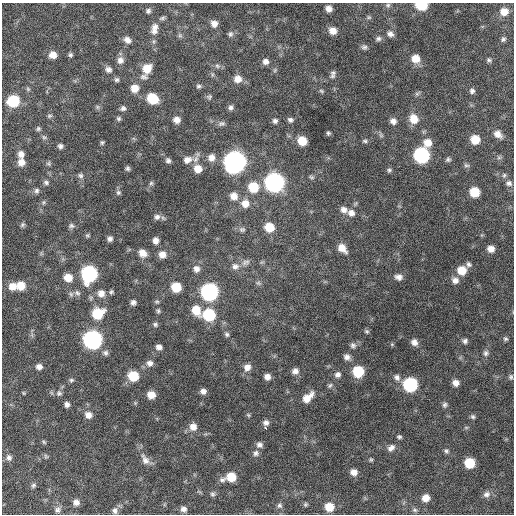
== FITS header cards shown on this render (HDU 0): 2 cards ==
NAXIS1  =                  512 / Axis length
NAXIS2  =                  512 / Axis length

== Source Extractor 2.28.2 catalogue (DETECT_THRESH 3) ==
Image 512 x 512 px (HDU 0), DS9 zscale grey, 1 PNG px = 1 image px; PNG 516 x 516 px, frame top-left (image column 1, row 512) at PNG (2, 3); no overlay
Background 664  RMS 20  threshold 59.3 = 3 sigma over >= 5 px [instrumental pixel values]
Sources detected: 192; all 192 listed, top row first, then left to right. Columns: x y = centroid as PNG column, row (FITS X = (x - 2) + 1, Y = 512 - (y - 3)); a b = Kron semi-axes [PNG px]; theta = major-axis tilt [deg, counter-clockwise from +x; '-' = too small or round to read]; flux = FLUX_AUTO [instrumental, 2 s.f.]
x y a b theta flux
388 5 7 5 2 2500
421 5 8 6 -3 55000
329 9 6 5 - 7900
148 11 6 6 - 3100
504 12 8 8 - 14000
369 17 6 5 - 1900
162 18 8 4 19 2300
214 24 7 6 - 7400
154 27 9 8 - 6500
154 31 10 8 -23 6100
333 31 7 7 - 11000
230 34 7 6 - 3100
390 34 8 7 - 5300
180 35 6 5 - 2300
378 39 7 6 - 3400
503 39 7 6 - 3000
127 40 9 7 -37 7400
364 47 7 6 - 3300
53 55 8 7 - 11000
70 55 6 5 - 2700
416 58 8 8 - 16000
120 60 9 8 - 7000
489 60 7 5 -20 2800
265 61 7 7 - 5800
217 66 8 6 -22 3100
108 69 9 7 -27 5300
147 69 10 8 61 20000
333 74 9 5 77 4000
144 77 11 6 -10 4500
238 79 9 8 - 10000
116 80 6 6 - 2900
198 86 6 5 - 2700
135 88 8 8 - 15000
28 89 6 5 - 2200
321 91 6 4 -23 2000
472 91 6 6 - 3400
417 94 6 6 - 2600
209 97 7 5 69 2400
153 99 9 7 -36 39000
13 101 9 8 - 63000
97 107 7 4 -89 2100
231 107 6 6 - 3500
123 108 7 6 - 3700
50 116 7 5 2 2400
119 118 6 6 - 2600
414 119 10 9 - 17000
177 120 7 6 - 8000
290 120 7 6 - 3600
275 121 6 5 - 3500
393 121 7 7 - 5900
222 123 10 6 16 3400
38 129 6 5 - 2500
328 133 5 4 - 2200
498 134 10 8 -37 9300
44 137 7 5 -42 2600
475 140 8 7 - 23000
302 141 7 7 - 23000
365 141 6 5 - 2400
102 142 6 5 - 2100
427 143 9 9 - 15000
60 146 6 6 - 3700
21 154 8 7 - 7200
422 155 9 8 - 230000
211 158 9 9 - 8400
448 159 6 6 - 2700
187 160 12 10 17 10000
168 161 6 5 - 3700
21 162 8 7 - 10000
235 162 10 10 - 890000
48 164 6 6 - 2400
466 165 8 5 -16 2600
128 168 6 5 - 2800
198 169 9 8 - 15000
389 170 6 5 - 2500
81 175 8 7 - 3600
504 175 7 5 68 2400
311 177 7 5 -27 2100
46 182 7 6 - 3300
151 183 6 6 - 2200
274 183 9 9 - 500000
509 183 8 7 - 4600
253 187 9 9 - 35000
36 191 7 7 - 3400
118 192 7 7 - 3000
474 192 7 7 - 32000
234 196 9 8 - 11000
44 202 6 4 71 1900
245 203 10 9 - 13000
344 210 8 7 - 7000
351 213 10 8 -40 7300
157 217 8 8 - 5100
22 225 7 5 59 2300
71 226 8 7 - 3600
269 227 8 7 - 28000
242 229 8 6 0 3400
87 235 6 5 - 2000
110 239 6 6 - 4400
156 240 6 5 - 6700
342 248 10 7 -46 13000
491 249 7 6 - 9600
142 253 9 7 -40 11000
162 255 8 7 - 9700
245 262 13 7 25 5400
469 264 7 6 - 3300
235 266 10 9 - 7400
196 269 9 9 - 6900
462 270 8 8 - 22000
89 274 10 9 - 240000
398 277 9 6 -13 6300
68 278 9 8 - 16000
455 280 8 8 - 6900
258 283 7 5 -44 2600
21 285 8 8 - 18000
12 286 9 8 - 13000
176 287 7 7 - 31000
111 292 7 5 27 2500
209 292 9 9 - 320000
77 293 9 6 -42 4000
101 293 9 8 - 9500
71 294 7 6 - 3200
133 302 5 5 - 4300
157 302 6 5 - 2000
196 310 12 9 -61 21000
158 311 6 5 - 2200
97 313 10 9 - 43000
209 315 9 8 - 74000
155 324 6 5 - 2600
367 331 6 5 - 2300
227 334 7 6 - 3000
505 339 5 5 - 2400
93 340 9 9 - 430000
465 341 6 6 - 3500
414 342 7 6 - 6800
392 344 5 4 - 1400
353 345 8 7 - 4100
159 347 7 6 - 6000
105 353 8 7 - 3900
486 353 8 7 - 3900
347 357 8 7 - 5700
150 363 8 8 - 6000
39 367 7 6 - 5700
247 367 10 9 - 9200
295 371 8 7 - 6500
358 371 8 8 - 51000
338 375 8 7 - 4900
133 376 8 7 - 41000
267 377 6 6 - 7600
397 377 9 7 -57 5400
511 377 7 5 -79 2500
71 380 6 6 - 2500
456 383 6 6 - 8100
410 384 8 8 - 150000
330 385 8 5 61 2800
203 391 6 6 - 5900
24 393 4 4 - 1300
59 393 8 8 - 4200
151 395 7 6 - 14000
308 397 15 8 43 15000
67 404 6 5 - 4600
445 405 7 6 - 3000
88 415 8 7 - 8600
248 415 6 5 - 1800
473 417 6 5 - 2600
266 423 7 6 - 5000
193 427 9 9 - 9900
265 428 3 3 - 5400
399 437 5 4 - 2400
44 442 6 5 - 1700
259 445 7 7 - 5100
391 448 10 7 36 5900
446 451 6 5 - 2700
256 453 8 7 - 4300
46 456 7 5 -46 2000
9 458 8 7 - 4600
145 460 15 9 -60 9200
371 460 5 4 - 1700
470 463 7 7 - 39000
354 472 7 7 - 8500
231 477 8 7 - 26000
222 480 9 7 -2 4100
33 485 8 5 40 2500
212 494 7 5 -3 2600
487 494 10 8 22 6200
426 498 8 7 - 12000
76 502 7 7 - 6500
305 504 6 6 - 2200
279 506 7 6 - 3500
329 507 8 8 - 25000
183 509 6 6 - 5000
57 510 9 7 70 4600
415 510 8 6 -15 3100
115 511 9 7 -82 4600
At the frame edge (FLAGS 8, measured only in part): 1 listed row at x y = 421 5